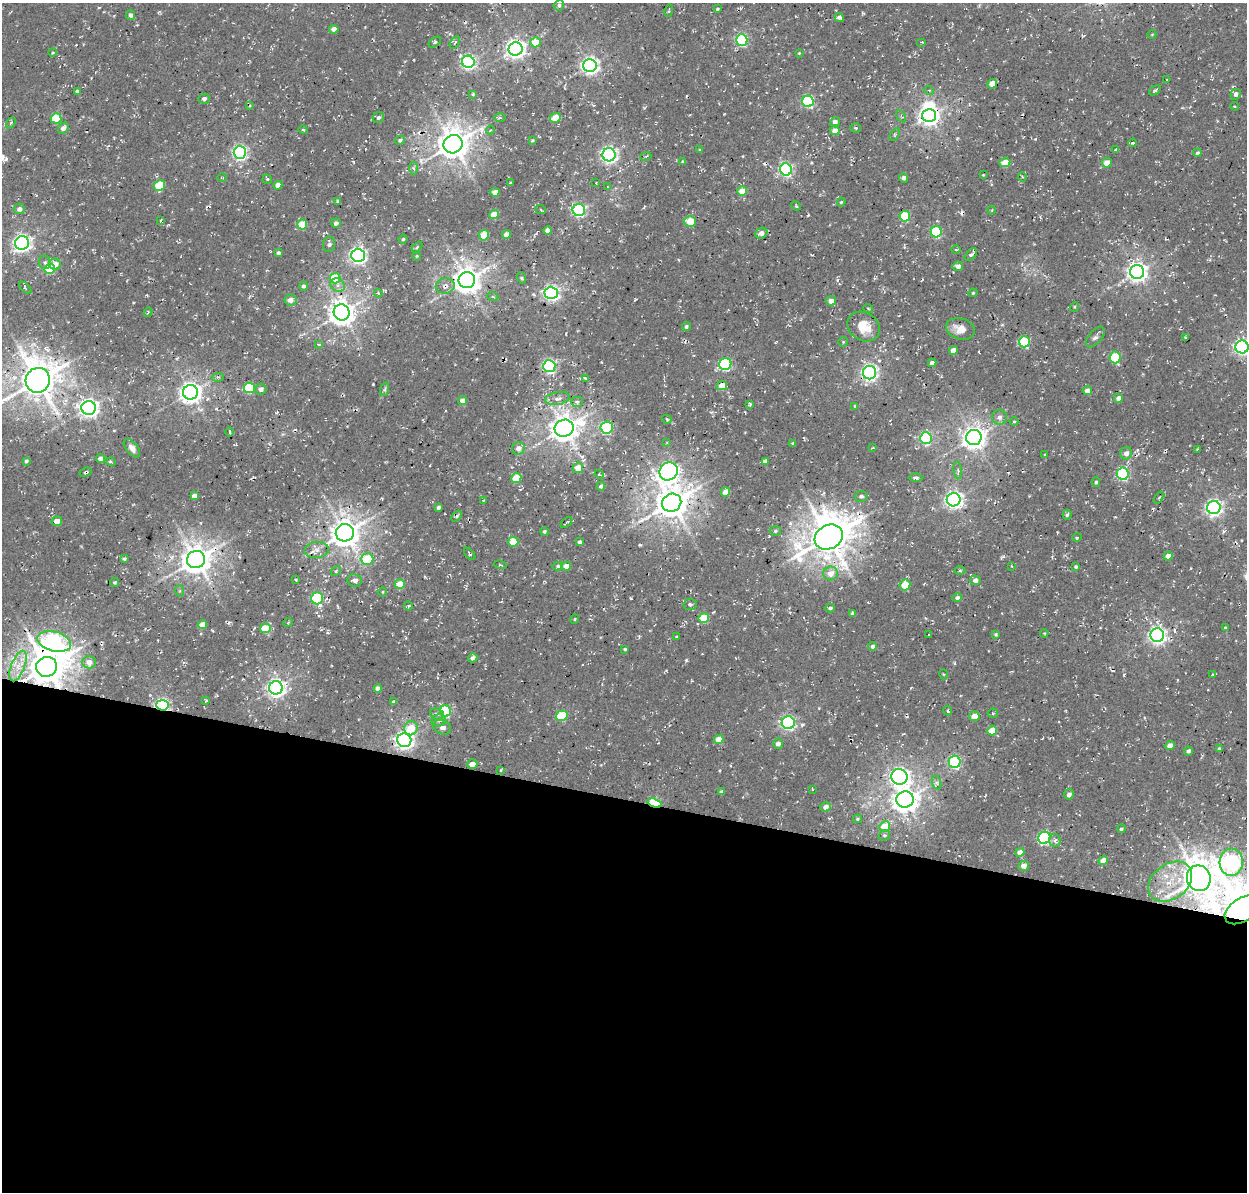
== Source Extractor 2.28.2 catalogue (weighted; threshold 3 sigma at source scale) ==
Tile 14 of 4 x 4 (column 2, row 4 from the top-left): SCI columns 1383-2627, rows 321-1510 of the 5246 x 5340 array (HDU 1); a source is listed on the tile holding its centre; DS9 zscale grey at full resolution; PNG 1249 x 1194 px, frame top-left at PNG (2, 3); each listed source drawn as its Kron ellipse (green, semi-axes under 4 px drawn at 4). Shown black and unused: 33% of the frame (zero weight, under 3 of 4 exposures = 8% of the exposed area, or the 3 px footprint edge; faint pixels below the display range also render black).
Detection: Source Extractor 2.28.2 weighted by HDU 2 'WHT'; one run over the whole footprint, this tile lists its part. Background 0.00446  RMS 0.0022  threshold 0.00995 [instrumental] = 3 sigma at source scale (4.5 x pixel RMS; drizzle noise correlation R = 1.50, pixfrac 1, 0.0396/0.0396 arcsec/px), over >= 5 px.
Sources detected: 299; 2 inside a brighter object's white glare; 2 cosmic-ray / hot-pixel residue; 1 long thin detection or spike segment (spike, bleed or trail) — neither listed nor drawn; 1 inside a brighter listed object's ellipse — not listed separately; the other 293 listed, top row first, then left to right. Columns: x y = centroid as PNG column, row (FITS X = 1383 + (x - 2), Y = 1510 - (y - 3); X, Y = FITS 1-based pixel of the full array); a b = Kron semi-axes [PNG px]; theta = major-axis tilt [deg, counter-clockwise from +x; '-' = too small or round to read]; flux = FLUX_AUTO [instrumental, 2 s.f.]
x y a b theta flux
559 5 5 5 - 0.5
717 9 4 3 - 0.29
669 11 6 2 76 0.22
131 15 5 4 - 0.77
839 17 4 4 - 0.73
334 29 4 4 - 1.8
1152 34 4 3 - 0.16
742 40 6 5 - 25
435 42 7 3 36 0.38
455 42 7 4 59 0.34
535 42 5 5 - 4.4
921 42 5 3 - 0.22
516 49 7 6 - 110
53 53 4 3 - 0.24
799 53 3 3 - 0.19
468 62 6 6 - 53
590 65 7 6 - 88
1167 80 3 2 - 0.18
992 84 5 4 - 2.9
929 90 5 3 - 0.22
1155 90 6 2 35 0.36
77 91 4 3 - 0.48
473 94 4 3 - 0.28
1236 94 5 5 - 0.96
204 99 5 5 - 0.76
808 101 6 5 - 24
249 106 4 3 - 0.32
1235 106 4 3 - 0.34
901 116 7 4 -56 0.35
929 116 7 6 - 120
378 117 6 5 - 0.55
56 118 5 5 - 8.7
500 118 5 3 - 0.29
555 118 6 5 - 4.7
835 122 5 4 - 1
11 123 6 4 57 0.34
63 128 6 5 - 1.3
855 128 5 4 - 0.31
303 130 4 3 - 0.28
490 130 4 3 - 0.16
835 130 5 5 - 1.9
895 134 7 4 58 0.33
400 140 5 4 - 0.48
532 140 4 3 - 0.27
1133 143 4 3 - 0.39
453 144 9 9 - 390
699 150 4 3 - 0.17
1115 150 4 3 - 0.2
240 153 6 6 - 57
1197 153 4 4 - 0.5
609 155 6 6 - 73
646 156 5 3 - 0.27
683 162 3 3 - 0.49
1005 162 5 4 - 3.8
1107 163 5 4 - 2.4
413 168 6 4 -87 0.44
786 169 6 6 - 43
983 175 4 4 - 0.18
1022 177 5 3 - 0.25
222 178 5 3 - 0.18
903 178 5 4 - 0.67
267 179 5 4 - 0.3
510 183 4 3 - 0.25
596 183 3 2 - 0.18
160 185 5 5 - 9.6
278 185 4 4 - 1.6
608 187 3 2 - 0.12
742 191 5 5 - 3.1
495 192 4 4 - 2
337 201 3 3 - 0.26
841 202 4 3 - 0.28
796 206 5 4 - 0.24
19 209 5 5 - 1
541 210 5 3 - 0.25
579 210 6 6 - 39
992 210 4 3 - 0.18
494 214 5 4 - 3.8
905 216 5 5 - 12
160 220 4 3 - 0.27
690 222 6 5 - 4.9
336 223 4 4 - 0.69
302 224 5 5 - 5.9
548 230 4 4 - 1.3
936 232 5 5 - 16
761 233 6 5 - 0.97
507 234 4 4 - 1.9
484 235 5 5 - 5.4
403 239 4 4 - 0.29
22 243 7 6 - 86
329 244 8 6 85 0.79
417 247 6 4 45 0.29
956 250 5 3 - 0.21
278 253 4 4 - 0.42
971 254 7 4 45 0.56
358 255 6 6 - 77
417 256 5 3 - 0.2
45 262 7 6 - 0.53
55 264 6 5 - 1.6
958 266 5 4 - 1.1
50 269 5 5 - 11
1137 272 7 7 - 120
335 278 5 5 - 8.5
522 278 6 3 -71 0.3
467 280 8 8 - 270
337 285 7 6 - 1
304 286 5 4 - 0.6
445 286 9 7 12 1.2
25 288 8 3 -46 0.26
378 293 4 3 - 0.2
551 293 6 6 - 68
973 293 4 4 - 0.24
493 297 5 3 - 0.23
290 300 6 5 - 1.4
831 301 5 4 - 1.7
1074 307 5 3 - 0.26
868 308 5 3 - 0.23
148 312 4 3 - 0.23
342 312 8 8 - 230
686 327 4 4 - 0.49
864 327 17 14 -34 4.6
960 329 15 10 -16 2.5
1095 337 12 6 50 0.82
1185 337 3 2 - 0.21
843 342 5 4 - 0.24
1024 342 5 5 - 17
319 344 4 3 - 0.22
1242 347 6 6 - 61
953 350 4 4 - 1.7
1115 357 6 5 - 11
932 363 4 4 - 0.97
725 364 6 6 - 23
549 366 6 6 - 39
869 373 6 6 - 74
218 377 5 3 - 0.32
585 378 3 3 - 0.29
38 380 12 12 - 530
722 386 5 4 - 2.8
249 388 5 5 - 14
261 389 6 5 - 1
385 389 7 4 71 0.41
1087 391 5 4 - 1.7
190 392 7 7 - 150
1118 398 4 4 - 1.2
557 399 12 6 11 1.3
462 401 4 4 - 1.3
577 402 6 5 - 0.52
750 404 4 3 - 0.25
855 406 4 3 - 0.32
89 408 7 7 - 110
999 417 7 7 - 1
667 419 5 3 - 0.23
1014 422 4 3 - 0.22
607 427 6 6 - 22
564 428 9 8 - 290
230 432 5 3 - 0.21
926 438 6 6 - 26
974 438 8 7 - 180
667 443 3 3 - 0.26
793 443 4 3 - 0.21
132 448 11 5 -51 1.3
518 448 7 6 - 1.5
873 448 2 2 - 0.27
1197 449 3 2 - 0.23
1126 453 6 5 - 1.1
1045 455 3 3 - 0.28
101 459 4 4 - 1
26 461 4 3 - 0.35
765 461 4 4 - 0.82
111 462 5 3 - 0.34
578 468 5 5 - 3
958 470 8 3 -85 0.4
669 471 9 8 - 91
86 472 6 3 26 0.4
599 474 5 3 - 0.22
1123 474 6 6 - 26
516 478 5 5 - 5.3
915 478 7 4 -1 0.59
1096 482 4 3 - 0.36
601 486 4 3 - 0.69
725 492 5 4 - 2.2
194 496 4 4 - 1.1
861 496 6 5 - 0.69
1159 498 7 3 55 0.28
483 500 3 2 - 0.25
954 500 7 6 - 92
672 503 10 8 29 410
438 507 4 3 - 0.51
1214 508 6 6 - 81
1067 515 5 4 - 0.39
457 516 6 3 49 0.41
57 521 5 5 - 2.1
566 523 7 2 39 0.26
775 531 5 5 - 0.38
544 532 4 4 - 0.33
345 533 9 8 - 310
829 537 15 12 28 660
1077 537 4 3 - 0.23
513 542 5 5 - 4.6
580 542 4 3 - 0.68
317 550 12 8 5 1.5
470 554 7 3 -48 0.35
1168 556 4 4 - 2.6
124 559 4 3 - 0.38
367 559 6 6 - 8.3
196 560 9 8 - 330
500 565 6 3 -13 0.25
558 566 5 4 - 0.42
566 566 5 4 - 1.8
1011 566 4 2 - 0.16
1076 567 4 4 - 0.37
960 570 5 3 - 0.24
336 571 6 3 46 0.27
831 573 7 6 - 2
296 580 3 2 - 0.19
355 580 7 6 - 1.3
975 580 5 5 - 0.95
114 582 4 4 - 0.31
400 584 5 4 - 5.8
905 585 6 5 - 5.4
180 591 6 4 -72 0.28
383 592 5 3 - 0.22
317 598 6 6 - 21
957 598 4 4 - 0.66
690 604 6 5 - 0.53
408 606 4 4 - 0.27
830 608 5 3 - 0.47
852 614 4 4 - 0.49
704 618 5 5 - 7
575 619 4 4 - 0.23
288 622 5 3 - 0.22
202 625 5 4 - 2.5
265 628 5 5 - 6.6
1225 628 4 3 - 0.23
1044 633 4 3 - 0.18
996 634 4 4 - 0.37
929 635 3 3 - 0.2
1157 635 7 7 - 89
677 637 4 3 - 0.38
54 641 17 9 -15 49
873 646 4 4 - 0.79
625 649 3 3 - 0.27
473 658 5 4 - 0.82
89 662 6 6 - 1.7
18 666 16 7 69 2.8
47 667 10 10 - 650
943 674 5 3 - 0.2
1213 674 4 3 - 0.3
276 688 7 6 - 100
378 688 4 4 - 1.1
206 701 3 2 - 0.24
394 702 3 3 - 0.47
162 705 6 5 - 50
446 711 5 5 - 18
948 711 5 4 - 0.67
993 713 5 5 - 0.33
437 714 7 5 -20 0.69
562 716 6 5 - 12
974 716 5 5 - 2.4
439 720 7 6 - 0.7
788 723 6 6 - 46
442 727 9 7 -22 0.95
411 728 7 6 - 5.4
992 730 5 4 - 4.5
719 739 5 4 - 2.9
404 740 7 6 - 100
778 744 5 5 - 0.95
1170 746 4 4 - 2.6
1219 749 4 3 - 0.33
1188 751 4 3 - 0.57
954 762 6 6 - 35
472 764 5 4 - 1.8
500 770 3 2 - 0.28
899 777 8 7 - 86
937 783 7 4 -72 0.54
812 789 4 2 - 0.14
721 792 4 4 - 0.58
1069 794 5 5 - 1.1
905 799 9 8 - 220
655 803 8 4 -16 15
826 807 5 4 - 0.95
857 819 4 4 - 0.29
885 826 5 5 - 5.4
1121 829 4 4 - 0.41
884 835 6 5 - 0.46
1044 838 6 6 - 30
1055 841 6 5 - 0.65
1020 852 5 4 - 1.7
1103 860 5 4 - 2.3
1231 862 13 11 85 63
1024 866 5 5 - 1.6
1199 878 13 12 - 530
1170 882 24 17 36 8.4
1242 910 19 11 33 650
Overlapping masked pixels (flux is a lower limit): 14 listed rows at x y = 929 116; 453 144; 445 286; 86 472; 672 503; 829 537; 196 560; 54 641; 47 667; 162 705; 446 711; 655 803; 1199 878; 1242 910
Isophote crosses this tile's border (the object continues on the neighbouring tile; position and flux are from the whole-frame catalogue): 4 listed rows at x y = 1242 347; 38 380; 1231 862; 1242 910
Unlisted compact peaks at least as high as the median listed source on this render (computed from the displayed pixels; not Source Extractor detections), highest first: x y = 686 660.